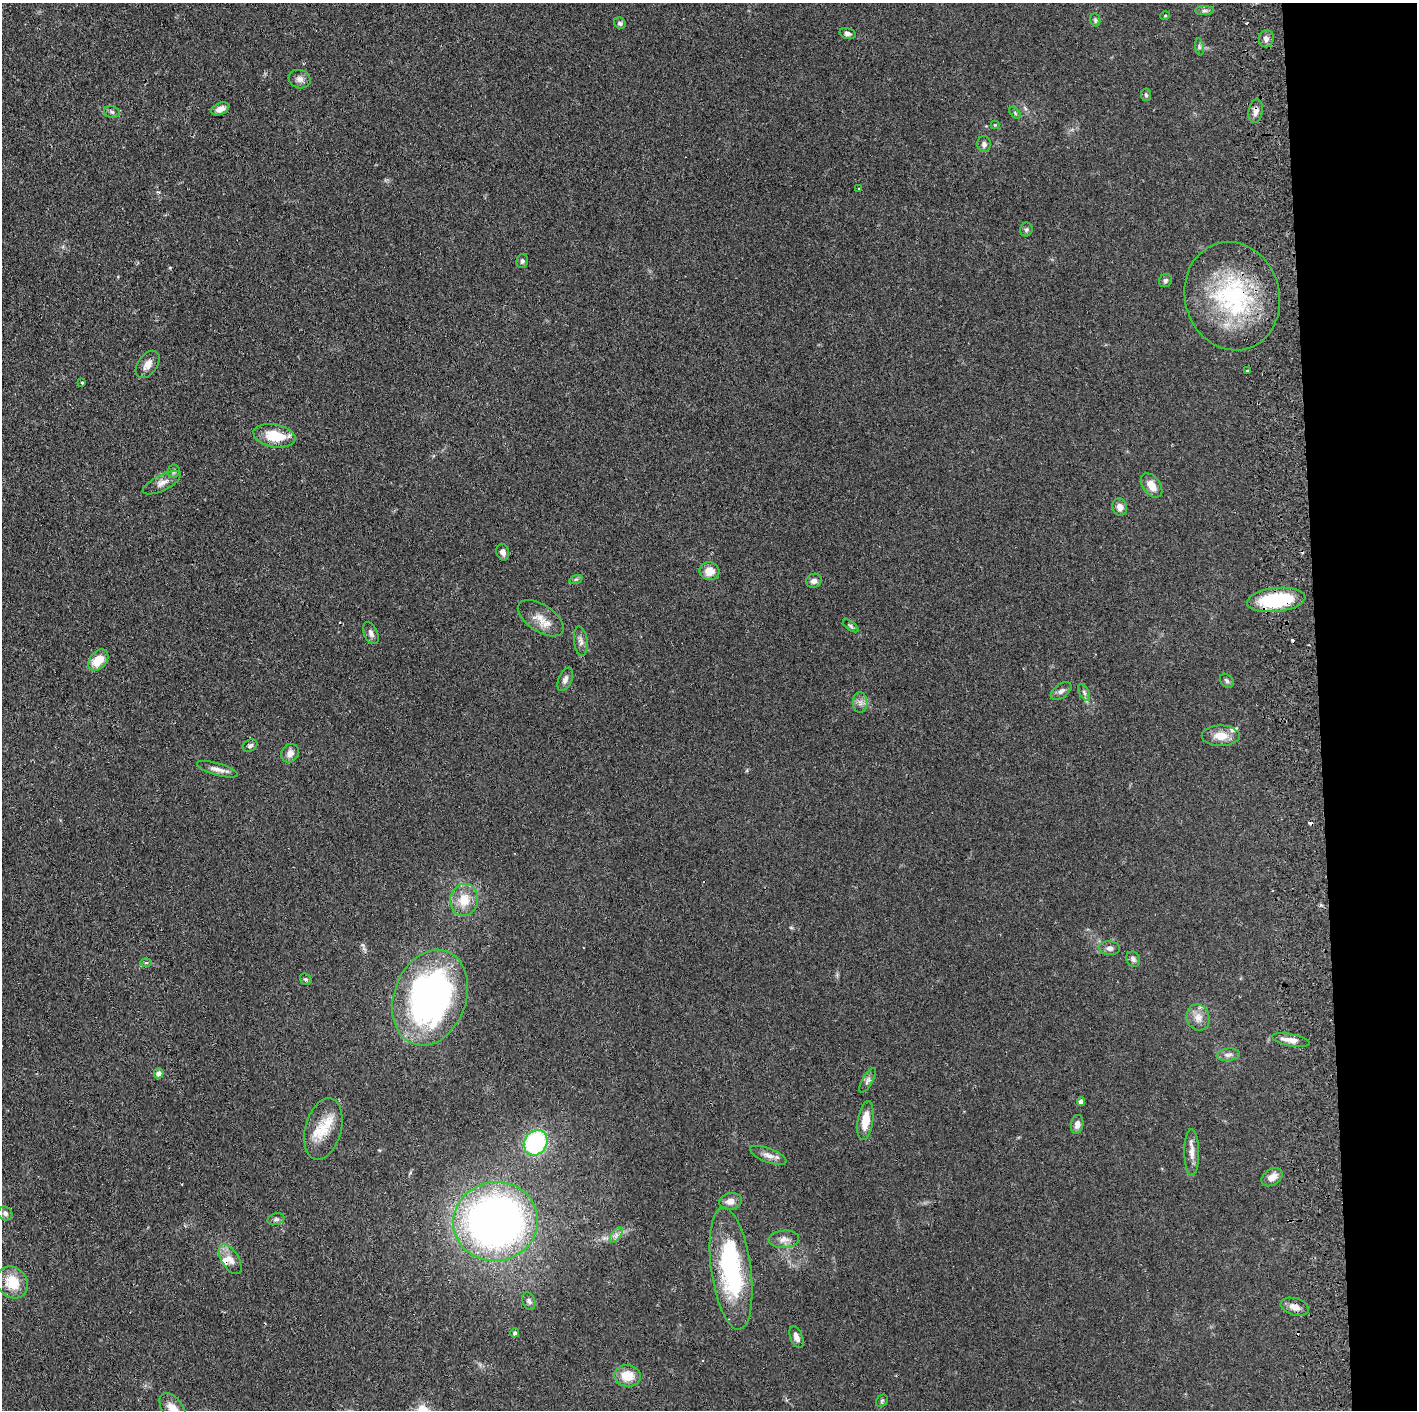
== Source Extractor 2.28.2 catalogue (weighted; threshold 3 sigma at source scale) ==
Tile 6 of 3 x 3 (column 3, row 2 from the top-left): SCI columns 2891-4305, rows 1412-2819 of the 4364 x 4231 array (HDU 1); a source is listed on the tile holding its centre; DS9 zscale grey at full resolution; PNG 1419 x 1412 px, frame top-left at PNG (2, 3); each listed source drawn as its Kron ellipse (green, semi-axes under 4 px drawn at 4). Shown black and unused: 7% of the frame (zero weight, under 2 of 3 exposures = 3% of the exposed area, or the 3 px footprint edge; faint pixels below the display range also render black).
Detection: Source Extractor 2.28.2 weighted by HDU 2 'WHT'; one run over the whole footprint, this tile lists its part. Background 0.0611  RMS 0.0056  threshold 0.0252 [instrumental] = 3 sigma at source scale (4.5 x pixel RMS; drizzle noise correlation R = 1.50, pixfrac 1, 0.05/0.05 arcsec/px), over >= 5 px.
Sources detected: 89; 5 cosmic-ray / hot-pixel residue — neither listed nor drawn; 2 inside a brighter listed object's ellipse — not listed separately; the other 82 listed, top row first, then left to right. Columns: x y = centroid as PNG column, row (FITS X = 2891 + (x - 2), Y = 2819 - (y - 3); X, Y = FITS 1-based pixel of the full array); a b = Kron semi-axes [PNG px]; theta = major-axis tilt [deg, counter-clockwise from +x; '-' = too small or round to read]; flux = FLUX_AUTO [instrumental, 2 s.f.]
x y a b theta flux
1205 11 9 4 0 1.4
1165 16 5 3 - 0.42
1095 20 7 5 -79 0.93
620 23 6 5 - 1.4
848 33 8 5 -15 1.7
1266 39 8 7 - 2.6
1199 47 8 4 -82 1.1
300 79 11 9 -16 2.7
1146 95 6 5 - 0.93
220 109 9 6 25 3.5
1256 111 12 7 79 3
112 112 8 5 -17 1.4
1015 113 7 4 -47 0.76
995 125 4 4 - 0.47
984 144 8 7 - 1.7
859 189 3 3 - 0.96
1026 230 7 6 - 1.1
522 261 7 6 - 1.3
1165 280 7 6 - 1.4
1232 296 55 47 -75 77
148 365 15 9 53 4.5
1248 371 3 3 - 2.6
82 383 3 3 - 1.3
274 436 21 11 -11 16
174 471 7 5 83 1.2
162 483 21 8 26 4.3
1152 485 14 8 -54 6.4
1120 507 8 7 - 3.6
503 552 8 6 -76 2.3
709 571 10 9 - 6.6
576 579 7 4 18 0.82
814 581 8 7 - 2.4
1276 600 29 12 6 39
541 618 26 13 -34 8
851 626 9 4 -36 1.3
371 633 11 7 -64 2.1
581 641 15 6 -83 2.7
98 660 12 8 49 10
565 679 12 6 66 2.2
1227 681 8 6 -47 1.2
1061 691 12 6 38 2.2
1084 692 9 5 -63 1.4
860 703 10 7 -89 2.5
1221 736 19 10 -1 7.5
250 746 8 5 26 1.5
290 753 10 8 58 3.5
217 769 21 6 -16 3.4
464 900 16 14 78 11
1110 948 10 7 -3 2.3
1133 959 8 6 -59 1.7
146 963 6 4 2 0.72
306 979 6 5 - 0.91
430 998 49 36 70 180
1198 1017 13 11 -69 4.8
1291 1040 19 6 -11 4.4
1228 1055 12 6 6 2.1
158 1073 5 5 - 2.4
868 1080 14 5 60 1.9
1081 1102 4 4 - 2.8
865 1120 20 7 81 9.4
1077 1124 9 6 81 3
323 1129 31 18 75 16
536 1143 13 11 57 65
1192 1152 23 7 -89 4.5
768 1155 19 7 -21 4
1272 1177 11 8 34 4.6
730 1201 11 8 10 3.6
5 1213 7 6 - 1.7
276 1219 8 6 15 1.4
496 1221 42 39 10 330
616 1235 9 4 53 1.9
784 1239 15 8 3 4
230 1259 17 8 -58 4.9
731 1268 62 20 -82 75
12 1282 17 14 -46 14
529 1301 9 6 -70 1.6
1295 1307 14 8 -17 3.9
515 1333 4 4 - 1.5
796 1337 11 6 -68 3.1
628 1376 13 11 -6 9.8
882 1401 7 5 47 0.92
173 1409 18 10 -55 7.6
Overlapping masked pixels (flux is a lower limit): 3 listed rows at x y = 1256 111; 1232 296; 1276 600
Isophote crosses this tile's border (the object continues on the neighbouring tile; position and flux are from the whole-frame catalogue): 1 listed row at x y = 173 1409